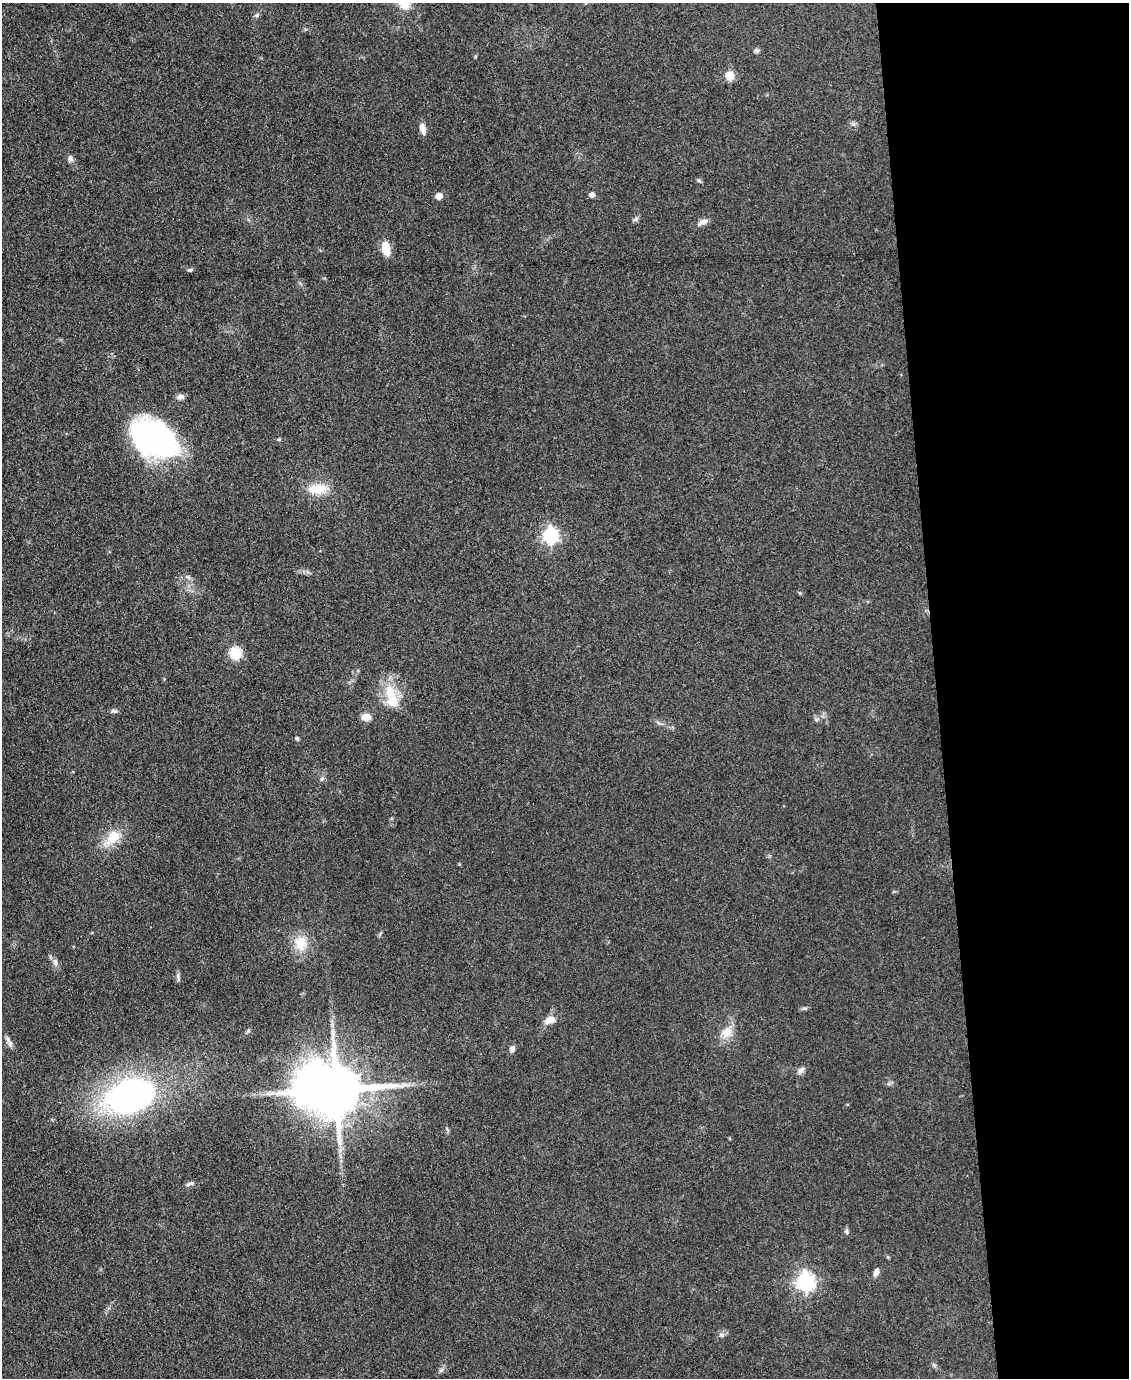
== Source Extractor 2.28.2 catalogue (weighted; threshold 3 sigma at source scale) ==
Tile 8 of 4 x 3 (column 4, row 2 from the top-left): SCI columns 3383-4509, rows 1608-2983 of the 4509 x 4485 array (HDU 1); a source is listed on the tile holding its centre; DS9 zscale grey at full resolution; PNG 1131 x 1380 px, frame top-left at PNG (2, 3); no overlay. Shown black and unused: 17% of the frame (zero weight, under 3 of 4 exposures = <1% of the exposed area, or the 3 px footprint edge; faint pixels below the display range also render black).
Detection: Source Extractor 2.28.2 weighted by HDU 2 'WHT'; one run over the whole footprint, this tile lists its part. Background 0.0813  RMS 0.0064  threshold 0.0286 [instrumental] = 3 sigma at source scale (4.5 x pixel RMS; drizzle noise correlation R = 1.50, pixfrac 1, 0.05/0.05 arcsec/px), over >= 5 px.
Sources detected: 45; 1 inside a brighter listed object's ellipse — not listed separately; the other 44 listed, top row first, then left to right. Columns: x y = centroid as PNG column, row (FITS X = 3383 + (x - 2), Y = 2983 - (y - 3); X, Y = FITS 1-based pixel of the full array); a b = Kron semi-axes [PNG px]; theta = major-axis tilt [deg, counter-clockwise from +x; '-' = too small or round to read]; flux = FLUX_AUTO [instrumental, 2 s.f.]
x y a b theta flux
403 3 19 11 -46 13
257 15 6 4 47 1.1
757 50 7 5 -1 1.3
730 75 5 5 - 23
423 129 13 6 -75 4
70 159 8 7 - 2
699 181 6 4 -30 1
592 195 5 5 - 3
439 196 5 5 - 7.4
635 219 9 3 45 1.2
703 222 16 6 25 3.1
386 248 13 8 -78 11
190 270 6 5 - 1
181 397 10 6 6 2.5
154 439 46 31 -27 160
279 439 5 4 - 0.74
318 489 24 13 4 14
550 535 7 6 - 160
188 577 8 4 -45 1.5
235 653 6 6 - 60
390 691 20 14 -85 15
114 711 8 5 -1 1.4
366 717 10 7 -1 5.9
297 738 4 4 - 1.3
322 779 6 4 71 0.95
113 837 23 15 49 14
459 864 5 3 - 0.5
301 943 21 18 -68 13
55 962 10 6 -89 2.2
178 975 9 4 -86 1.6
550 1020 13 9 15 5.2
727 1032 17 12 42 7.9
9 1041 16 5 -63 2.6
512 1049 8 6 66 2.1
801 1070 11 6 57 2.4
336 1089 22 15 -10 4000
131 1096 42 28 19 210
191 1183 11 4 20 1.6
846 1231 8 5 86 1.3
876 1272 10 6 68 3
805 1281 7 7 - 260
721 1335 7 5 -45 1.3
934 1365 6 5 - 1.1
441 1370 7 5 46 1.4
Isophote crosses this tile's border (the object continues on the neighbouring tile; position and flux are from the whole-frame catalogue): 1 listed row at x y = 403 3